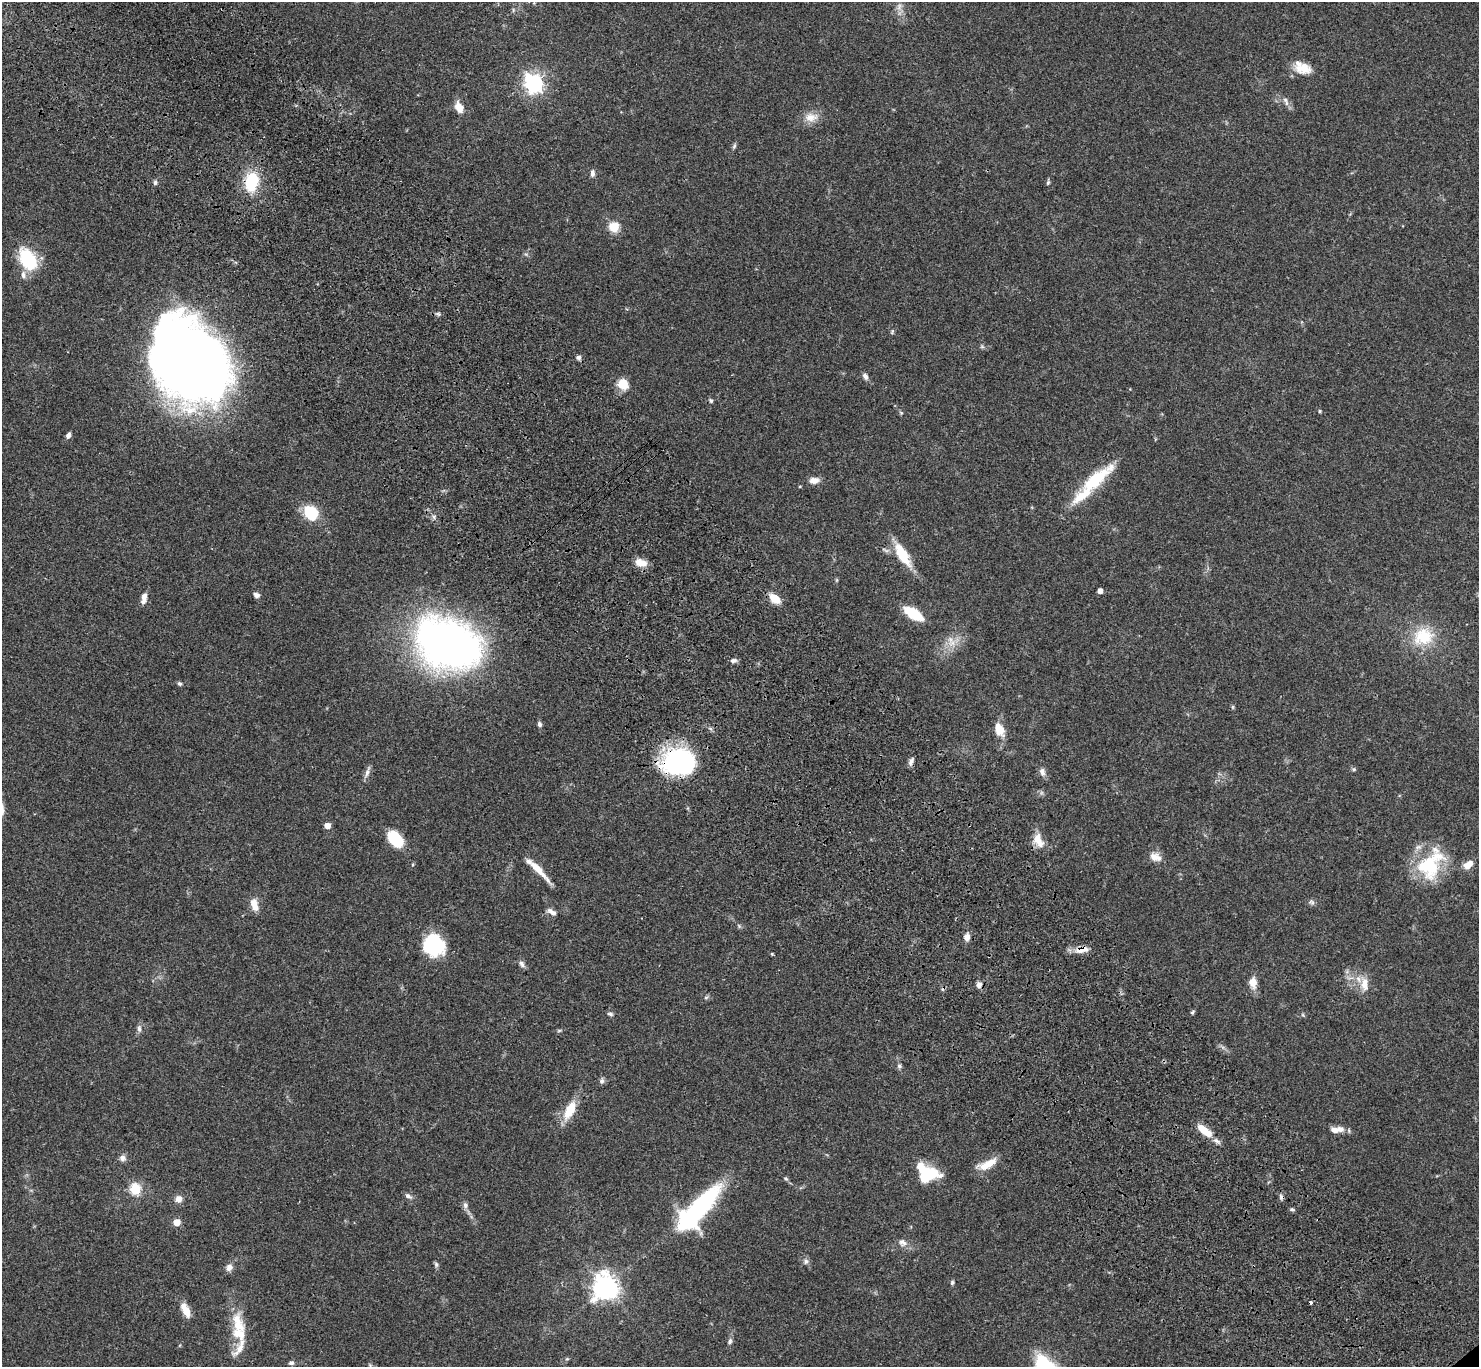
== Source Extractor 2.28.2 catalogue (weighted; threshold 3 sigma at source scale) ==
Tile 11 of 4 x 4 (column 3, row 3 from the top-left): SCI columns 3054-4530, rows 1611-2975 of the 6109 x 6091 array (HDU 1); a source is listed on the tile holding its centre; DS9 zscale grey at full resolution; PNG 1481 x 1369 px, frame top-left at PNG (2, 2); no overlay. Shown black and unused: <1% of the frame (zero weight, under 3 of 4 exposures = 6% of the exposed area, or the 3 px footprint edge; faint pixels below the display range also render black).
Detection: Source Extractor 2.28.2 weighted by HDU 2 'WHT'; one run over the whole footprint, this tile lists its part. Background 0.0504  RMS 0.0055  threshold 0.0246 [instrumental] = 3 sigma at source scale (4.5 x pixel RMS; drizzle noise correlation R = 1.50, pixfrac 1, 0.05/0.05 arcsec/px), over >= 5 px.
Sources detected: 114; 3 inside a brighter object's white glare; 3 cosmic-ray / hot-pixel residue — not listed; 7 inside a brighter listed object's ellipse — not listed separately; the other 101 listed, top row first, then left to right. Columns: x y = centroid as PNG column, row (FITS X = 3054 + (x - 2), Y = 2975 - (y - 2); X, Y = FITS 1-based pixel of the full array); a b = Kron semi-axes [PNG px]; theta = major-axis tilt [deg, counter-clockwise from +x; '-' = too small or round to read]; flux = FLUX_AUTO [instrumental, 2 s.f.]
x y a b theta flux
899 7 11 7 80 2.6
1302 68 23 14 -23 8.8
534 83 8 7 - 190
1285 100 7 6 - 1.6
459 107 12 8 -62 6
811 117 19 13 5 6.3
734 146 7 5 48 0.94
592 173 9 6 -89 1.8
155 182 6 5 - 1
251 182 20 13 78 23
1048 183 6 4 63 0.92
614 227 5 5 - 34
28 259 23 15 -59 29
438 314 7 4 -36 0.93
892 332 8 4 64 0.74
982 347 7 4 -1 0.87
578 357 6 6 - 1.5
191 362 74 55 -55 660
865 376 9 6 -66 1.9
623 384 12 11 - 8
711 401 6 4 -76 0.98
1320 411 4 4 - 0.65
901 413 5 5 - 0.72
68 435 8 5 61 1.8
1096 479 44 16 38 25
814 480 11 7 2 4.2
800 486 4 3 - 0.41
311 513 12 10 -48 25
434 517 6 4 -71 1
902 555 27 10 -58 18
641 563 14 8 -17 6.6
837 580 6 4 90 0.57
1100 591 4 4 - 2.9
256 595 7 5 -27 2
144 598 14 6 79 3.3
775 598 12 7 -41 8.6
913 614 14 7 -32 27
1423 636 30 25 18 21
448 643 73 51 -25 240
952 643 13 10 36 5.5
734 661 9 6 1 1.6
180 684 5 5 - 0.94
1233 707 6 4 -71 0.66
539 724 7 5 -70 1.3
999 730 18 10 -68 7.2
911 761 10 5 66 2
679 762 35 27 5 69
1354 769 6 5 - 0.85
367 772 17 5 73 2.3
1042 772 11 8 -78 2.4
327 826 5 4 - 4.4
395 839 19 12 -49 16
1038 840 19 11 -68 7.3
1155 857 16 10 -20 4.7
1430 864 43 26 59 34
1468 865 12 8 36 5
538 869 34 6 -47 9
1312 902 8 6 -42 1.3
254 905 16 8 -77 5.6
552 912 13 6 -32 2.5
739 926 6 4 -47 0.79
967 937 8 6 85 3.2
434 945 23 21 -49 30
1082 949 19 9 11 5.5
772 954 3 3 - 0.51
522 964 10 6 -66 1.8
1253 983 14 9 -82 5
1364 984 20 11 -87 6.5
979 985 9 7 88 2.2
706 997 6 4 1 0.84
1192 1012 6 4 51 0.8
610 1014 8 4 -18 1
139 1029 10 5 -84 1.7
559 1030 6 4 1 0.66
899 1066 7 6 - 1
602 1081 8 6 65 1.4
570 1110 22 10 63 13
1340 1129 11 9 -21 3.3
1205 1131 23 9 -38 9.1
122 1158 8 7 - 2.4
987 1164 26 9 26 8.2
931 1174 19 16 42 12
786 1179 7 4 -30 0.8
135 1189 6 6 - 24
408 1196 10 5 -32 1.6
178 1199 8 7 - 3.5
465 1205 9 6 -79 1.7
700 1207 51 16 45 77
1292 1209 6 5 - 0.82
177 1222 5 5 - 9.5
902 1242 12 9 -41 3
806 1261 8 6 89 1.4
436 1264 7 5 -75 1.1
229 1268 9 7 55 2.8
952 1282 6 5 - 0.96
606 1287 9 8 - 500
185 1310 20 8 -66 6.1
238 1324 33 16 -73 15
730 1341 9 5 67 1.4
291 1363 7 5 7 1.4
1042 1364 9 7 -58 12
Overlapping masked pixels (flux is a lower limit): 4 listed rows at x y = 191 362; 911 761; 679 762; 1082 949
Isophote crosses this tile's border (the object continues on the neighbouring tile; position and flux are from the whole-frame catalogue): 1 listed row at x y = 1042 1364